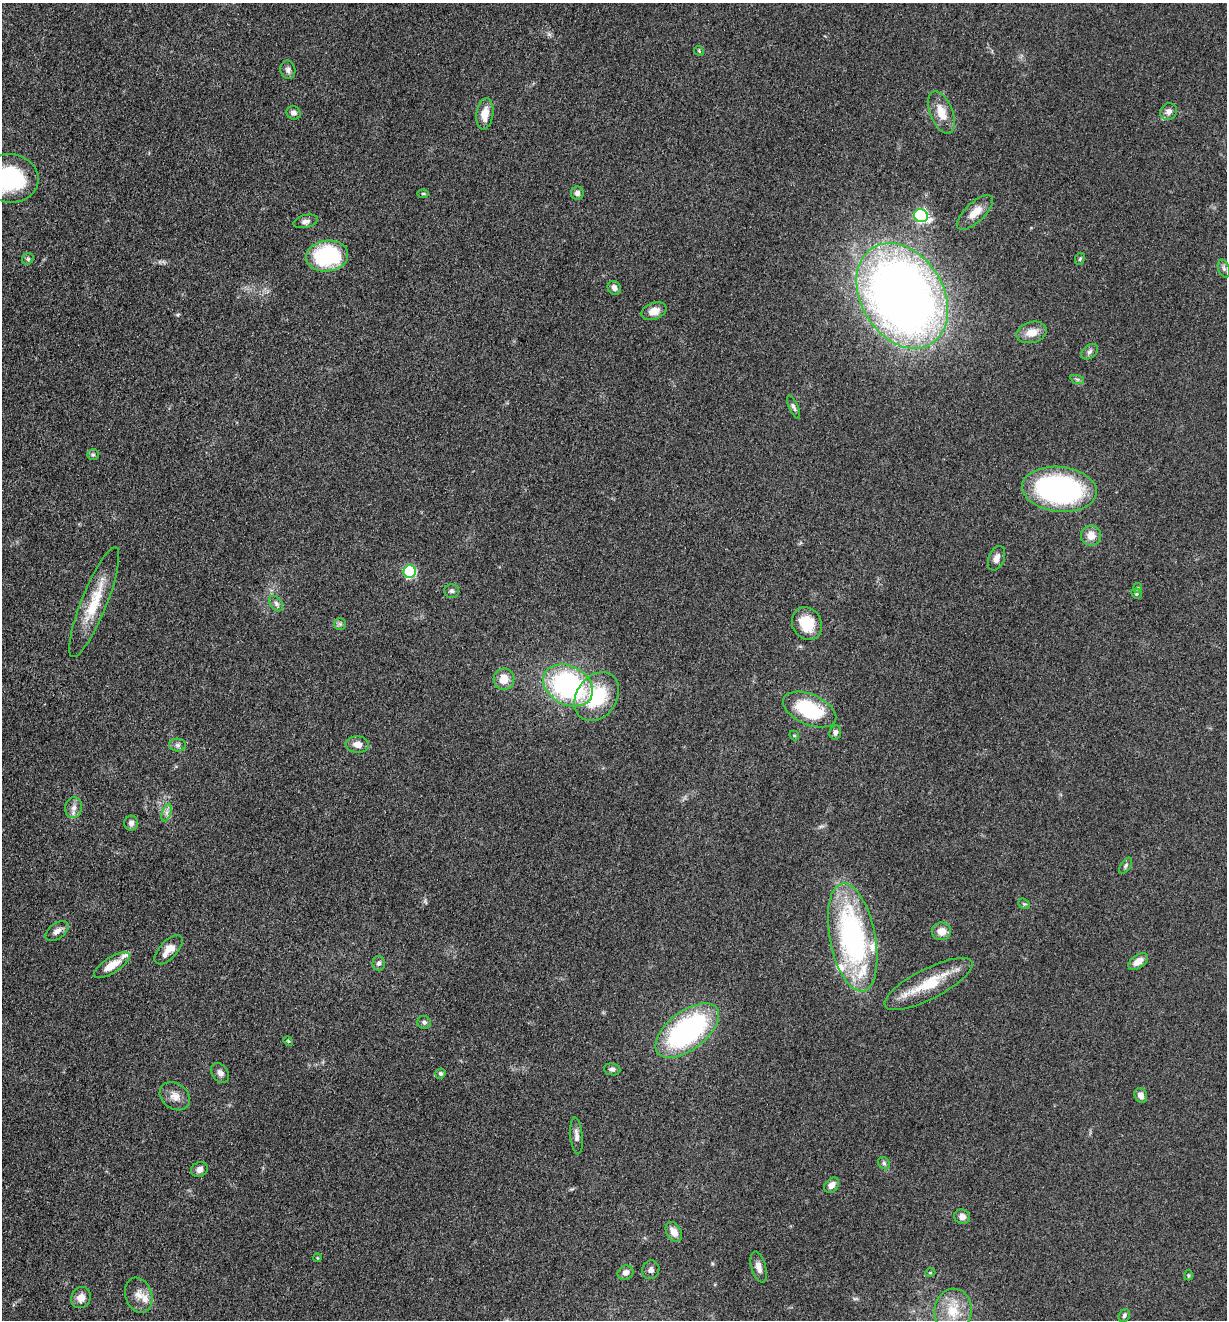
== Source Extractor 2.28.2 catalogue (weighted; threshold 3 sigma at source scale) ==
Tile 11 of 4 x 4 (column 3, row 3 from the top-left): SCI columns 2714-3938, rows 1330-2647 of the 5304 x 5292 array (HDU 1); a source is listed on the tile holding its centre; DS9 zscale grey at full resolution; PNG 1229 x 1322 px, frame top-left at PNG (2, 3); each listed source drawn as its Kron ellipse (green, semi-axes under 4 px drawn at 4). Shown black and unused: <1% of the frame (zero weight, under 3 of 5 exposures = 1% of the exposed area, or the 3 px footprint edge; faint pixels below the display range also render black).
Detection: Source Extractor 2.28.2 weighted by HDU 2 'WHT'; one run over the whole footprint, this tile lists its part. Background 0.0504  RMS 0.0058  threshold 0.0261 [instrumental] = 3 sigma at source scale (4.5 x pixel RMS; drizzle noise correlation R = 1.50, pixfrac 1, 0.05/0.05 arcsec/px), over >= 5 px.
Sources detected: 85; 5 inside a brighter listed object's ellipse — not listed separately; the other 80 listed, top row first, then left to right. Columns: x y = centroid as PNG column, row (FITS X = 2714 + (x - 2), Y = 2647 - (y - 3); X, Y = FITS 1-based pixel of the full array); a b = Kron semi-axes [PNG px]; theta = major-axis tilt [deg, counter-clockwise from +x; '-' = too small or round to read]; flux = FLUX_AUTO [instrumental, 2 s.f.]
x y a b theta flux
699 51 5 4 - 0.69
288 70 9 7 -79 2.2
941 112 22 11 -68 9.7
1169 112 9 8 - 3
293 113 7 6 - 2.3
485 114 15 8 83 8
10 178 29 24 -6 57
423 193 6 4 -1 0.69
577 193 6 6 - 2.1
975 212 23 9 43 8.2
921 216 7 6 - 84
306 221 12 6 13 2.3
327 256 21 15 8 52
28 259 6 5 - 1.1
1080 259 6 4 67 0.78
1224 269 9 5 -72 1.5
614 288 7 6 - 3
902 296 56 41 -59 590
654 311 13 8 19 5.9
1032 332 15 10 15 7.2
1090 352 9 6 41 1.9
1077 379 7 4 -18 1.1
793 407 12 4 -66 1.7
93 455 6 5 - 1.1
1059 489 37 22 -6 130
1091 536 10 10 - 6.2
996 558 13 7 67 3.5
410 571 6 6 - 61
1138 588 5 4 - 0.78
452 591 7 7 - 1.4
1136 594 5 4 - 0.85
94 602 59 12 68 21
276 604 9 6 -52 1.8
340 624 6 6 - 1.2
807 624 17 14 -62 14
504 679 11 10 - 8
568 685 26 19 -27 100
597 697 26 20 54 33
810 710 28 15 -23 35
835 732 7 6 - 1.9
794 735 5 4 - 0.76
357 744 11 8 -4 4.5
177 745 8 6 -2 1.7
73 808 10 8 76 3.3
166 812 9 4 71 1.9
131 823 7 7 - 2.2
1126 866 9 4 57 1.2
1024 904 6 4 -41 0.94
57 931 13 7 37 3.3
941 931 9 9 - 6.1
853 937 55 23 -79 130
169 950 18 9 47 6.8
1138 961 11 6 35 5
379 963 7 6 - 1.9
112 965 20 8 32 8.6
929 984 49 15 27 24
424 1022 7 6 - 1.5
687 1031 37 19 38 120
288 1041 5 4 - 0.61
612 1069 8 6 -7 1.9
220 1073 11 8 -57 2.9
441 1074 5 5 - 1.3
1141 1095 7 6 - 3.5
175 1096 16 12 -37 5.6
576 1136 18 6 -85 3.2
884 1163 6 5 - 1.2
199 1169 8 7 - 3
832 1185 8 6 48 3.8
962 1217 8 7 - 3.3
674 1232 10 7 -60 5.3
317 1258 4 3 - 0.53
759 1267 16 7 -74 3.7
651 1270 9 8 - 2.5
625 1273 8 7 - 3
930 1273 5 3 - 0.5
1188 1275 5 3 - 0.59
139 1295 18 13 -71 6.5
81 1297 11 9 64 5.6
953 1311 22 18 83 17
1124 1316 7 5 60 1.3
Isophote crosses this tile's border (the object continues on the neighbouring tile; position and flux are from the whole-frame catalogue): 1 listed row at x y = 10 178